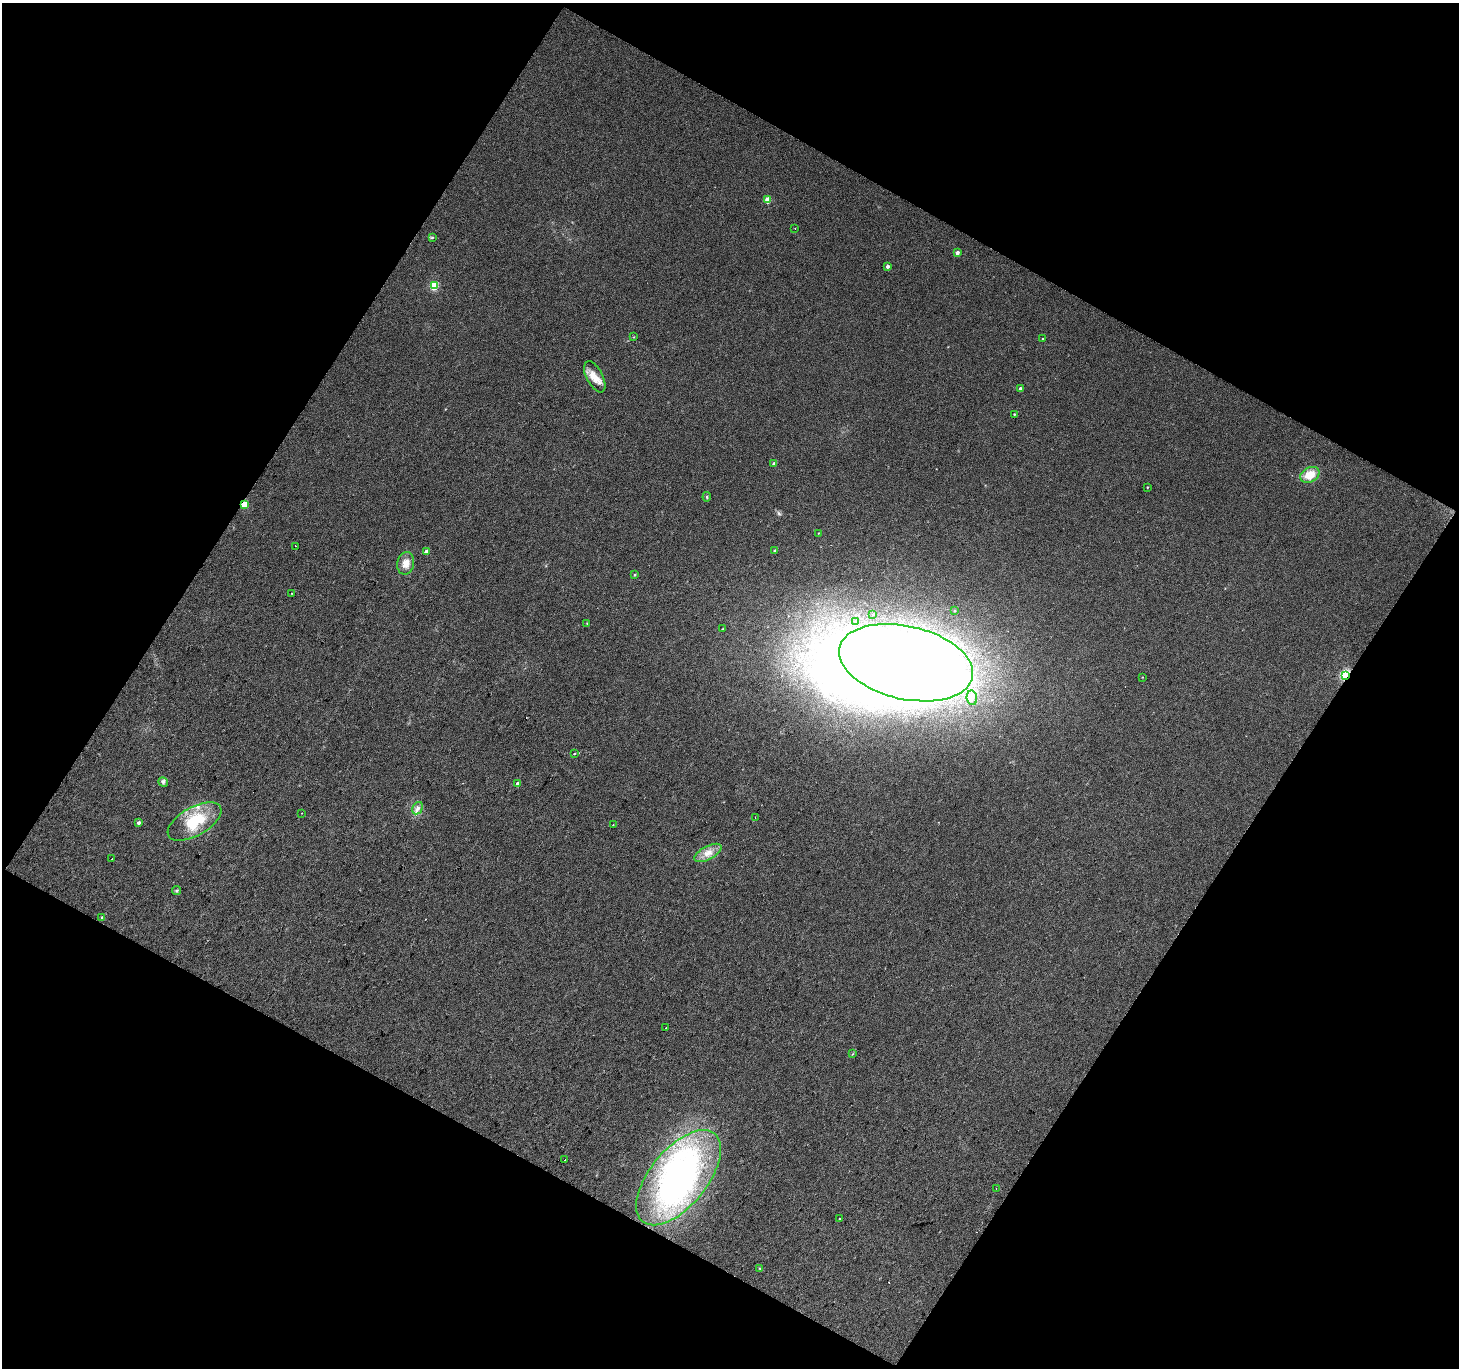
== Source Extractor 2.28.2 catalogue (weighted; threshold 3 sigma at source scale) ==
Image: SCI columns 1-2914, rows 120-2850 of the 2914 x 2950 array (HDU 1 of 3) = the unmasked area's bounding box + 8 px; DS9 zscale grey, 2 x 2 block average (1 PNG px = mean of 2 x 2 image px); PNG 1461 x 1370 px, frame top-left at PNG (2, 3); each listed source drawn as its Kron ellipse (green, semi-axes under 4 px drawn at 4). Shown black and unused: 47% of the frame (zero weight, under 2 of 3 exposures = <1% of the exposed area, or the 3 px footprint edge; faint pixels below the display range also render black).
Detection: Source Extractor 2.28.2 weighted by HDU 2 'WHT'. Background 0.0624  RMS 0.014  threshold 0.063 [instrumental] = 3 sigma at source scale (4.5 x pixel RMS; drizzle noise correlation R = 1.50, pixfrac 1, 0.0396/0.0396 arcsec/px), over >= 5 px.
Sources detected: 61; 5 inside a brighter object's white glare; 3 cosmic-ray / hot-pixel residue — neither listed nor drawn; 1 inside a brighter listed object's ellipse — not listed separately; the other 52 listed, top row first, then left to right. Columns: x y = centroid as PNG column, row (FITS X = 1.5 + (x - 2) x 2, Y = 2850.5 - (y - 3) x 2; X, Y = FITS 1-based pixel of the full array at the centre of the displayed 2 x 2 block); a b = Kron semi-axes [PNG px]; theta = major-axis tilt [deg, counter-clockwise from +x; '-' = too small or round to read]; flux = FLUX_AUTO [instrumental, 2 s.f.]
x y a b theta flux
767 200 3 3 - 69
795 228 2 2 - 3.6
432 237 4 3 - 3.8
957 253 2 2 - 22
888 266 3 2 - 13
434 286 3 3 - 230
634 337 3 2 - 1.7
1042 338 2 2 - 1.5
595 377 17 8 -63 42
1020 389 2 2 - 19
1014 414 2 2 - 3
774 464 3 3 - 13
1310 475 10 7 27 53
1147 487 2 2 - 2.7
707 497 5 2 - 3.9
245 504 3 3 - 110
818 533 3 2 - 1.4
295 546 2 2 - 3.5
774 550 3 2 - 3.5
427 551 2 2 - 21
406 563 11 8 78 30
635 575 3 2 - 3.3
292 593 2 2 - 1.4
955 611 3 2 - 2.9
873 614 3 3 - 2.3
856 621 3 2 - 2.9
587 623 3 2 - 2.1
723 629 3 2 - 2.7
906 663 68 36 -13 6800
1345 676 3 2 - 510
1142 677 2 2 - 1.4
972 698 7 5 -81 15
574 754 2 2 - 4.6
163 782 5 4 - 7.6
518 783 2 2 - 22
418 808 7 5 59 13
302 813 2 2 - 1.2
755 817 2 2 - 3
195 821 30 14 29 140
139 823 2 2 - 14
613 825 2 2 - 1.7
708 853 15 6 28 32
112 859 2 2 - 2.8
177 891 4 4 - 4.9
101 917 4 2 - 1.9
666 1028 2 2 - 6.8
853 1054 3 2 - 2
565 1160 2 2 - 12
679 1178 57 28 51 870
996 1188 2 2 - 7.1
840 1218 2 2 - 2.5
759 1268 3 3 - 2.3
Overlapping masked pixels (flux is a lower limit): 2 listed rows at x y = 245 504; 1345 676
Diffuse or blended objects may show on this block-average render without a row.